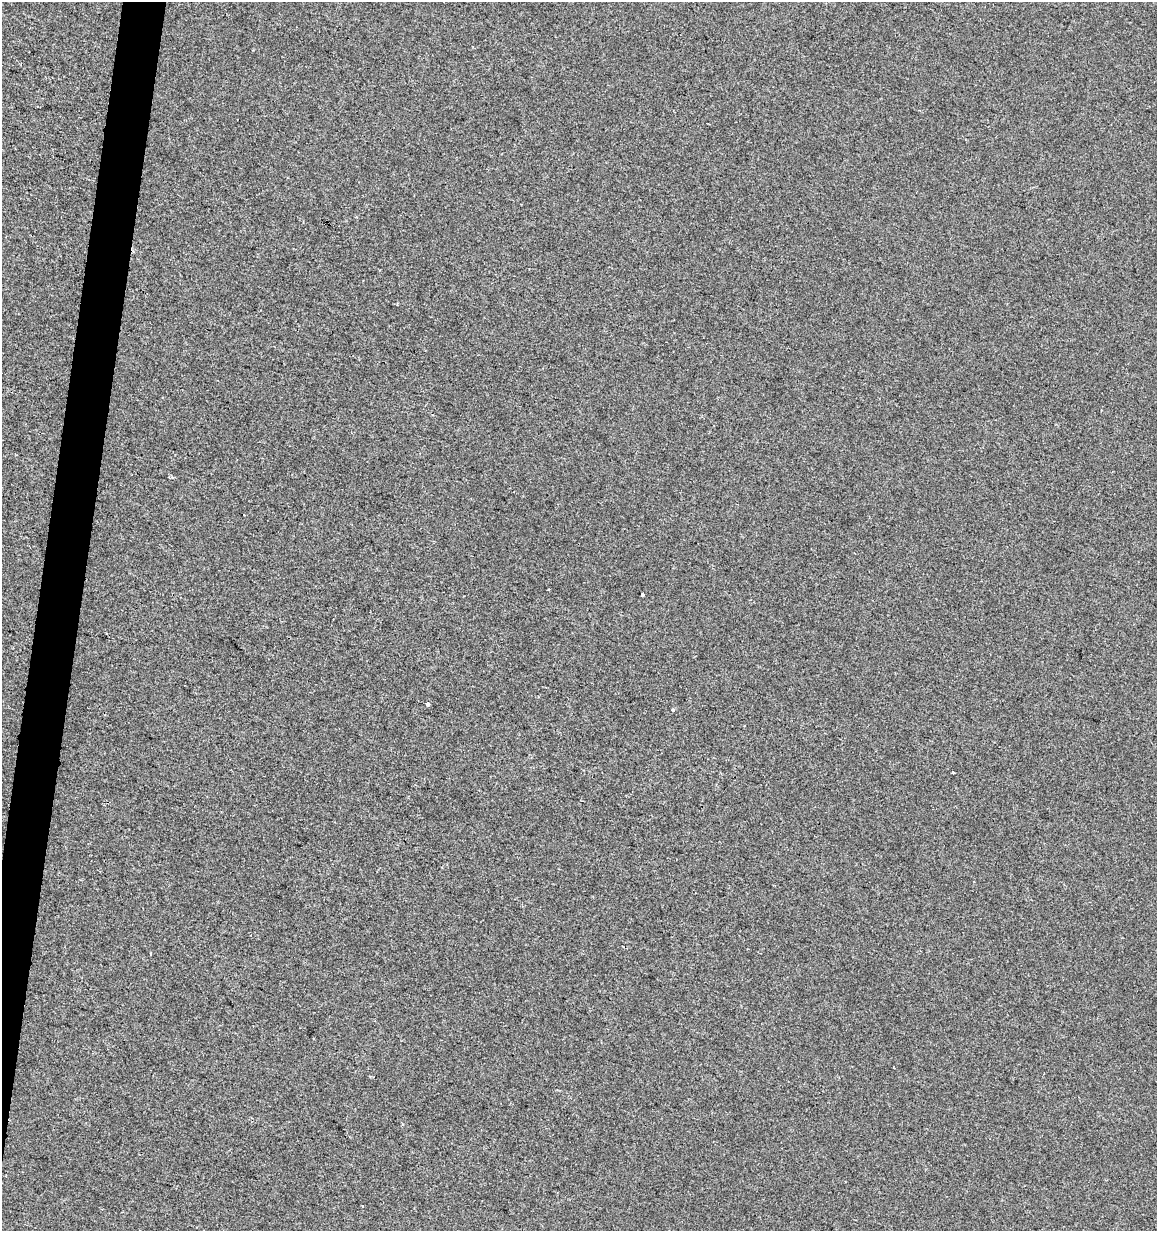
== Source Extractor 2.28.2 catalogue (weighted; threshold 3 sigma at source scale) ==
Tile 7 of 4 x 4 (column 3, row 2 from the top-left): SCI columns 2596-3750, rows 2461-3689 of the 5130 x 4927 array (HDU 1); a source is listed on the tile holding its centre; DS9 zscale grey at full resolution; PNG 1159 x 1233 px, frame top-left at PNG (2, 2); no overlay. Shown black and unused: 3% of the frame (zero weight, under 2 of 3 exposures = <1% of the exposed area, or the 3 px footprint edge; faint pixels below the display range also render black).
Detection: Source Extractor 2.28.2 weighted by HDU 2 'WHT'; one run over the whole footprint, this tile lists its part. Background 2.04e-04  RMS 0.0042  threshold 0.019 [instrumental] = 3 sigma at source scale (4.5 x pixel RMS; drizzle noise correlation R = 1.50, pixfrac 1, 0.0396/0.0396 arcsec/px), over >= 5 px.
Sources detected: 6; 1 cosmic-ray / hot-pixel residue — not listed; the other 5 listed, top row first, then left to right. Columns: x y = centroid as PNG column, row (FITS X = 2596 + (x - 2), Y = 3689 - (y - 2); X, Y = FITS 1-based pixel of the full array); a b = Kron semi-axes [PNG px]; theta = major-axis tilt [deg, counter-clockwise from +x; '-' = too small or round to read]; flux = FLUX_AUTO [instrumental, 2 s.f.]
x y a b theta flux
642 594 3 3 - 0.64
428 704 3 3 - 12
673 710 3 3 - 1.1
953 772 4 3 - 2.9
151 954 3 3 - 4.1